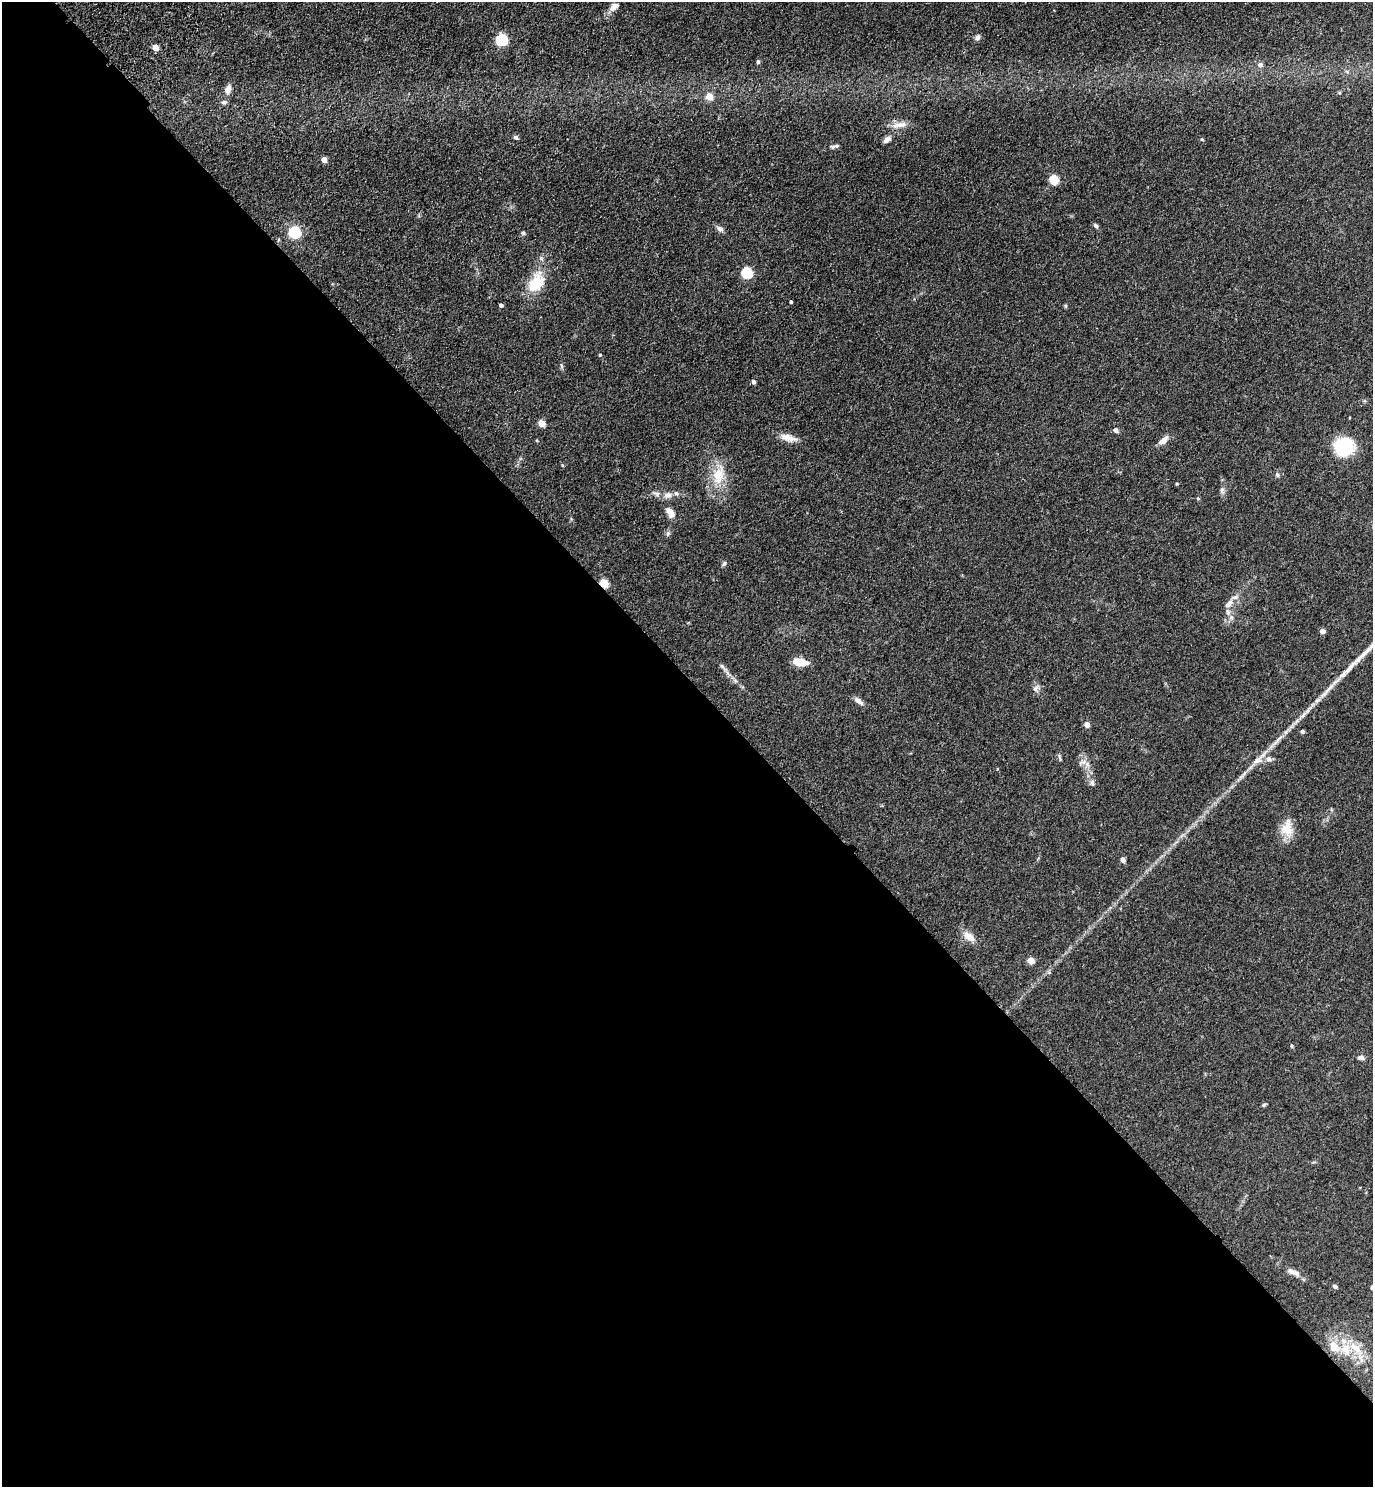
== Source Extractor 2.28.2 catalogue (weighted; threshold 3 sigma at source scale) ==
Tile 14 of 4 x 4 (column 2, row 4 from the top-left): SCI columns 1621-2991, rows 91-1575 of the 6122 x 6121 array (HDU 1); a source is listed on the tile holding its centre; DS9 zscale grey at full resolution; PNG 1375 x 1489 px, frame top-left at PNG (2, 2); no overlay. Shown black and unused: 54% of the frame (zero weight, under 3 of 4 exposures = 6% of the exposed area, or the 3 px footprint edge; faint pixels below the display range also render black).
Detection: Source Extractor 2.28.2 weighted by HDU 2 'WHT'; one run over the whole footprint, this tile lists its part. Background 0.0746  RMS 0.0066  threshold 0.0298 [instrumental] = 3 sigma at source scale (4.5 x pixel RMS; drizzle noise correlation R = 1.50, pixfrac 1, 0.05/0.05 arcsec/px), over >= 5 px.
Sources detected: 69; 4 inside a brighter listed object's ellipse — not listed separately; the other 65 listed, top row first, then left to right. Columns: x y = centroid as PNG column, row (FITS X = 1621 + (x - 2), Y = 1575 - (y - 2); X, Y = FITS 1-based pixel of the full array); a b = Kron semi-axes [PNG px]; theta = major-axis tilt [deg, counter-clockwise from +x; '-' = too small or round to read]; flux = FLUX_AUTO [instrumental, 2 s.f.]
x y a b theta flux
614 7 14 8 38 4.3
977 37 7 6 - 1.6
502 40 6 5 - 76
155 47 5 4 - 8.7
758 62 4 4 - 1.4
1260 65 6 6 - 2.3
228 89 10 7 70 4
709 97 5 5 - 11
224 102 7 5 2 1.5
900 125 22 7 13 5.3
516 137 5 4 - 1.8
887 139 10 6 42 2.8
835 146 14 5 13 1.8
324 160 4 4 - 6
1054 180 5 5 - 34
1096 226 7 5 -50 1.4
720 229 9 6 -24 2.3
295 232 6 5 - 81
523 233 5 5 - 1.1
747 273 6 5 - 51
536 283 28 18 60 18
791 302 3 3 - 0.93
501 305 4 3 - 1.4
600 355 4 4 - 0.54
562 366 6 4 -87 1
754 382 5 5 - 1.5
542 423 5 4 - 12
1116 430 7 5 -43 1.8
788 438 22 8 -15 5.8
1164 440 14 7 38 4
1344 447 15 15 - 37
562 465 5 3 - 0.58
718 475 24 15 79 15
1277 475 6 5 - 1.1
1177 484 4 3 - 0.58
1222 490 7 5 45 1.5
656 493 13 5 -12 2.3
668 495 12 8 9 3.9
670 512 15 8 -58 4.6
668 533 7 4 19 1
724 563 8 5 63 1.1
604 583 5 4 - 26
1229 604 14 7 49 4.1
1231 617 8 6 -89 2
1323 631 4 4 - 4.5
800 662 14 7 -9 11
722 666 7 4 -45 1.3
1035 688 9 7 50 2.2
1329 688 26 4 48 5.6
859 701 14 6 -36 2.9
1087 724 4 4 - 4.8
1302 731 4 4 - 1.6
1059 758 12 2 -76 0.9
1258 760 14 8 28 4.7
1092 783 8 6 -70 1.5
1287 828 22 15 84 10
1123 860 6 5 - 2.3
969 936 14 8 -35 6.3
1031 960 5 4 - 10
1049 973 6 4 0 0.92
1361 1058 9 5 -10 2.2
1264 1104 6 4 20 0.81
1293 1272 20 7 -26 4.6
1335 1286 6 5 - 1.3
1346 1349 20 12 -78 11
Overlapping masked pixels (flux is a lower limit): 1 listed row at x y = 604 583